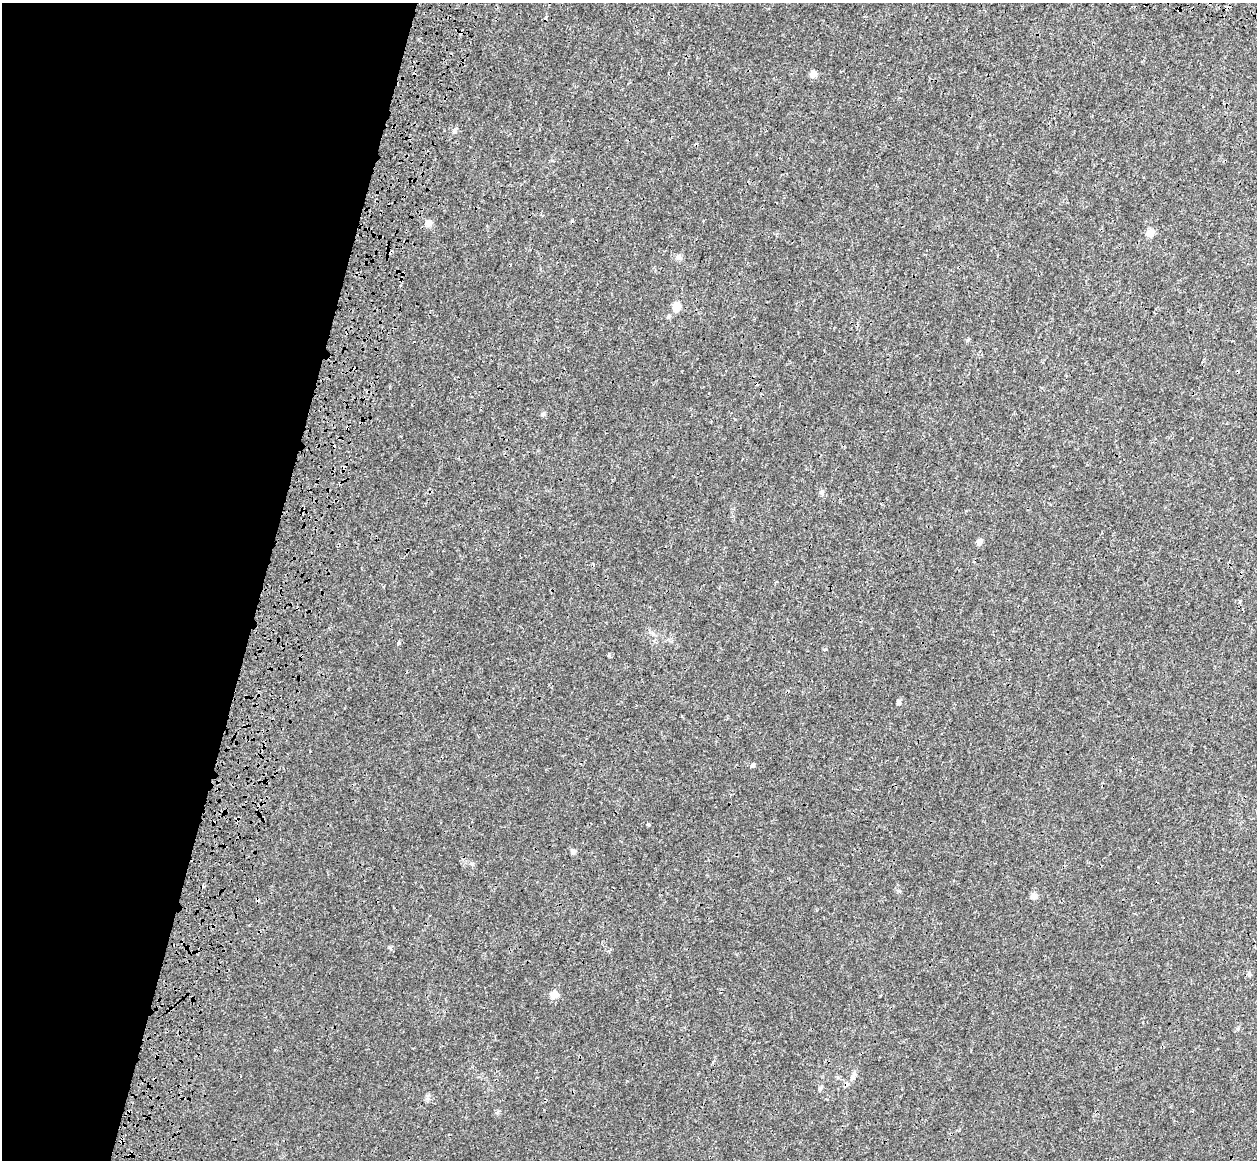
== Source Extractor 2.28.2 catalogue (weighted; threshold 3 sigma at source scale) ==
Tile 9 of 4 x 4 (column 1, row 3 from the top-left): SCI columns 146-1400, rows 1773-2930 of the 5358 x 5763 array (HDU 1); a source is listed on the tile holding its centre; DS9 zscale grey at full resolution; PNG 1259 x 1162 px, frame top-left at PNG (2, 3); no overlay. Shown black and unused: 21% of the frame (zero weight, under 3 of 4 exposures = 17% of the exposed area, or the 3 px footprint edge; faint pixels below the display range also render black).
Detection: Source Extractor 2.28.2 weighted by HDU 2 'WHT'; one run over the whole footprint, this tile lists its part. Background 3.37e-04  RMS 0.0013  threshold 0.00577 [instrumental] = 3 sigma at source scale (4.5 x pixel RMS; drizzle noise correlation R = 1.50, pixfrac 1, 0.0396/0.0396 arcsec/px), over >= 5 px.
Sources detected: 25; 6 cosmic-ray / hot-pixel residue — not listed; the other 19 listed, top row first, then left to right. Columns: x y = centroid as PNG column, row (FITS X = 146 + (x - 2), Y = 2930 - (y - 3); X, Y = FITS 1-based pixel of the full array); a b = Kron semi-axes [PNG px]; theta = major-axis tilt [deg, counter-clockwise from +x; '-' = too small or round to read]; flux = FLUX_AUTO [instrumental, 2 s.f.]
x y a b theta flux
813 74 8 7 - 0.64
454 131 8 6 89 0.31
428 223 9 8 - 0.67
1150 233 10 8 71 0.81
679 257 10 8 -39 0.42
676 307 11 8 71 1.4
543 414 7 4 28 0.22
821 492 6 6 - 0.27
979 542 7 6 - 0.53
399 643 5 5 - 0.2
899 702 7 5 70 0.24
752 765 7 5 0 0.22
238 818 7 3 36 0.2
648 824 4 3 - 0.19
573 851 7 6 - 0.31
1034 896 9 8 - 0.55
1249 974 7 5 -68 0.25
554 995 10 8 32 0.96
853 1078 8 7 - 0.41
Overlapping masked pixels (flux is a lower limit): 1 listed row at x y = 238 818
Unlisted compact peaks at least as high as the median listed source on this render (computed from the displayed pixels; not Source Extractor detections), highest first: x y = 609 655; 899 891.